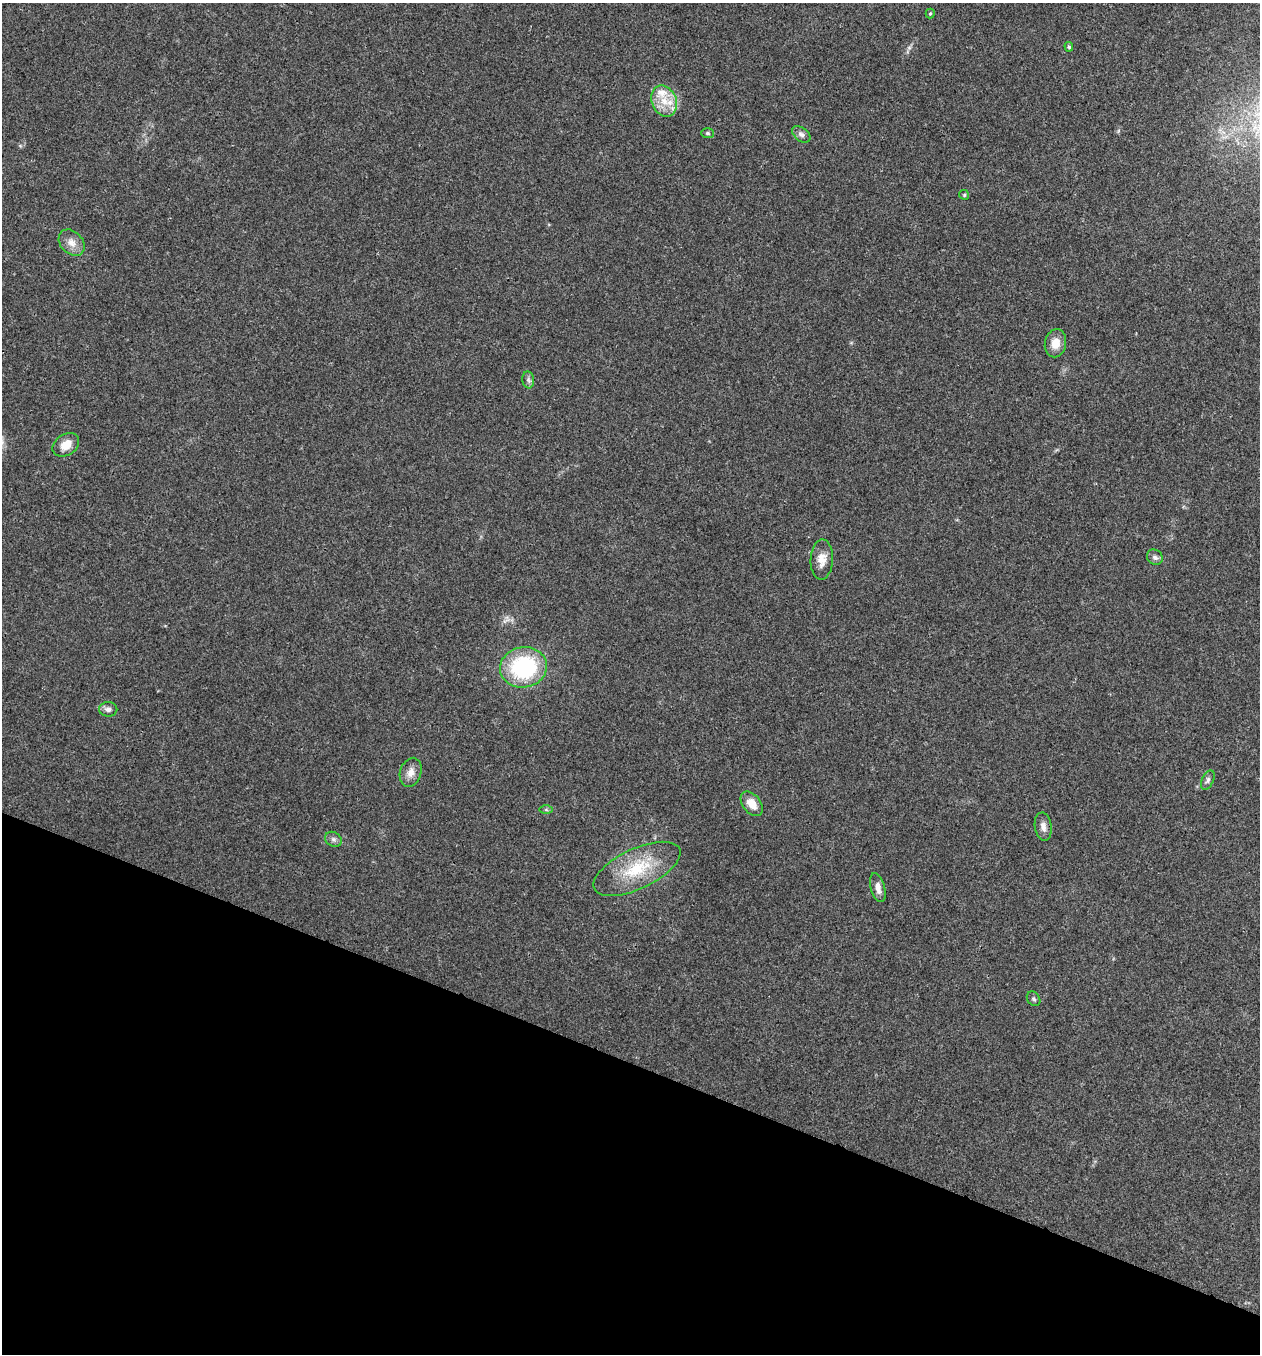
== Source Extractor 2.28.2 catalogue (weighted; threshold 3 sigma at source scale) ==
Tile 15 of 4 x 4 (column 3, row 4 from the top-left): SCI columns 2650-3907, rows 6-1357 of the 5432 x 5416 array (HDU 1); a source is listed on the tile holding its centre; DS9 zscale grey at full resolution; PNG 1262 x 1356 px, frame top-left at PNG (2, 3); each listed source drawn as its Kron ellipse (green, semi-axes under 4 px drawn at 4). Shown black and unused: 22% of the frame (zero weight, under 3 of 4 exposures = <1% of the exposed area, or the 3 px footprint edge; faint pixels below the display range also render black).
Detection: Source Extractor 2.28.2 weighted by HDU 2 'WHT'; one run over the whole footprint, this tile lists its part. Background 0.0239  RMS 0.0041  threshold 0.0185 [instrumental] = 3 sigma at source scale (4.5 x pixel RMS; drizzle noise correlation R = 1.50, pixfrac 1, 0.05/0.05 arcsec/px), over >= 5 px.
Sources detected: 24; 1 inside a brighter listed object's ellipse — not listed separately; the other 23 listed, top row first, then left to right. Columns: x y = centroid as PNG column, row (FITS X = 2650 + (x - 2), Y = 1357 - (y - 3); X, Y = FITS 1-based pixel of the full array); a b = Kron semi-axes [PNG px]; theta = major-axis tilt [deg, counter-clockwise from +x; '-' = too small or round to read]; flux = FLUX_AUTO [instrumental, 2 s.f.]
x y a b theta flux
930 14 5 4 - 0.53
1069 47 5 4 - 0.62
664 101 16 12 -66 7.2
707 133 6 5 - 0.73
801 134 10 6 -38 1.5
964 195 5 4 - 0.52
72 243 15 11 -47 3.8
1055 343 14 10 79 4.8
528 380 8 6 -82 1.1
66 445 14 10 35 4.9
1155 557 8 7 - 1.4
822 560 20 11 88 4.7
524 667 23 20 10 42
108 709 9 7 -3 1.8
411 772 15 10 72 3.3
1208 780 10 6 66 1.2
752 804 14 9 -52 5.3
546 810 6 4 -1 0.68
1043 827 14 8 -81 2.6
333 839 9 7 -32 1.3
637 869 47 20 25 21
878 888 15 7 -75 2.6
1034 999 8 6 -52 0.87